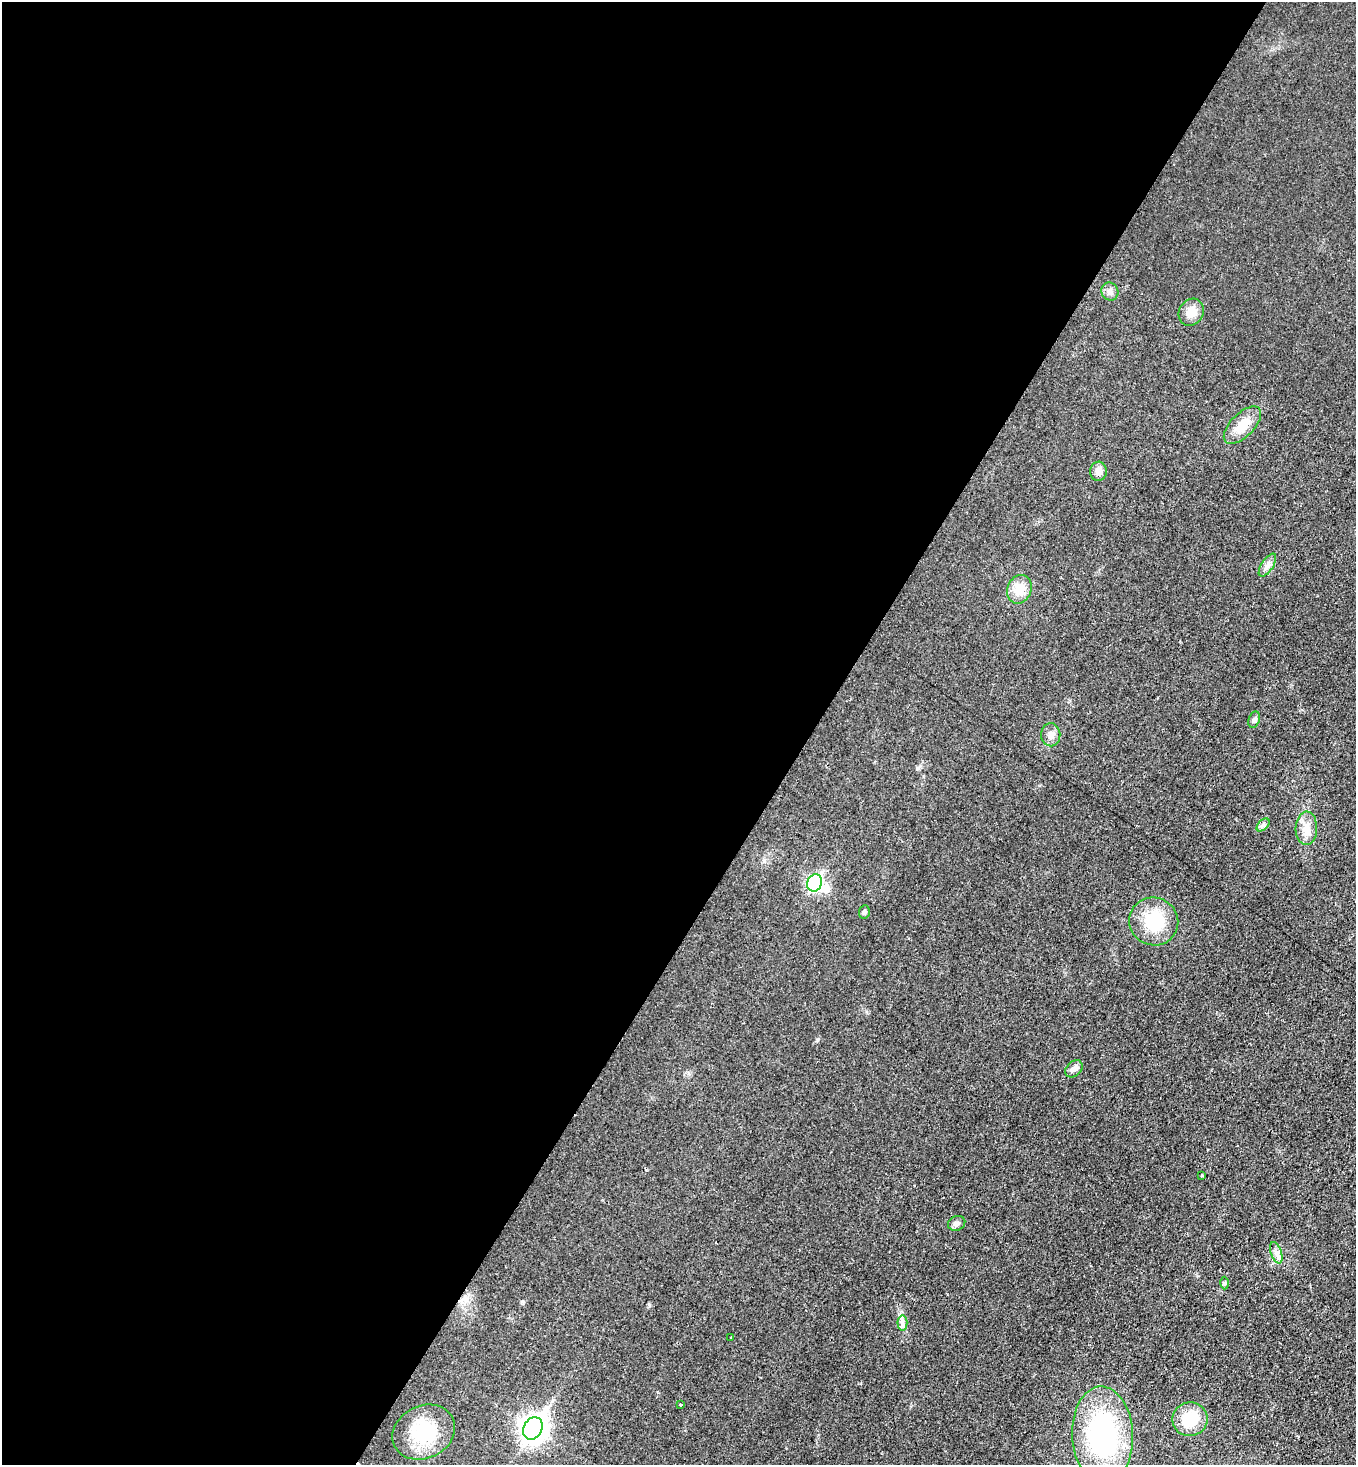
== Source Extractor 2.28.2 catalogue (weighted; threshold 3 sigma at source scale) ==
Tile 5 of 4 x 4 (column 1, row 2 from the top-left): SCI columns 156-1509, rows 2934-4396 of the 5866 x 5858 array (HDU 1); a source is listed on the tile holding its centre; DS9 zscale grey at full resolution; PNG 1358 x 1467 px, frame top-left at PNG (2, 2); each listed source drawn as its Kron ellipse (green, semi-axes under 4 px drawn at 4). Shown black and unused: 60% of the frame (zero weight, under 2 of 3 exposures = <1% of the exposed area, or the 3 px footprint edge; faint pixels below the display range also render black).
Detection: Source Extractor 2.28.2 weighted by HDU 2 'WHT'; one run over the whole footprint, this tile lists its part. Background 0.025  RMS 0.0061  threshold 0.0273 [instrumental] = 3 sigma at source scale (4.5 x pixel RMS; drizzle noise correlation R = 1.50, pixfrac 1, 0.05/0.05 arcsec/px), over >= 5 px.
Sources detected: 27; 1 inside a brighter object's white glare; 1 cosmic-ray / hot-pixel residue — neither listed nor drawn; the other 25 listed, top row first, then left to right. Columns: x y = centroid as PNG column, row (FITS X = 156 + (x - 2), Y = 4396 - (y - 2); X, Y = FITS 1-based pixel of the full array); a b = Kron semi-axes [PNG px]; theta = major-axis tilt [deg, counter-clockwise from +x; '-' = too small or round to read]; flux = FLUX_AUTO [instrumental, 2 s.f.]
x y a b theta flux
1110 291 9 8 - 2.7
1191 312 14 12 62 6.5
1242 425 23 11 45 11
1098 471 9 8 - 3.7
1267 565 13 6 57 2.8
1019 589 14 12 68 10
1254 720 8 5 71 1.3
1051 735 11 9 -88 4
1263 825 8 4 45 1.4
1306 828 17 10 88 7.6
815 883 9 7 66 110
864 912 7 5 78 1.5
1154 921 25 24 - 27
1074 1069 10 7 43 2.5
1202 1175 3 2 - 0.63
957 1223 9 7 26 1.9
1276 1253 11 5 -71 2.6
1225 1283 6 4 89 0.83
902 1323 7 5 -90 1.8
731 1338 3 3 - 1.6
681 1404 3 3 - 2.9
1190 1419 17 17 - 16
533 1428 12 9 62 490
424 1432 32 26 26 31
1103 1435 49 30 -88 99
Isophote crosses this tile's border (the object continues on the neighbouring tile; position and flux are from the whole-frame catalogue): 1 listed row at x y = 1103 1435
Unlisted compact peaks at least as high as the median listed source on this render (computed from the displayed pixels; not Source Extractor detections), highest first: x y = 817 1040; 522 1302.